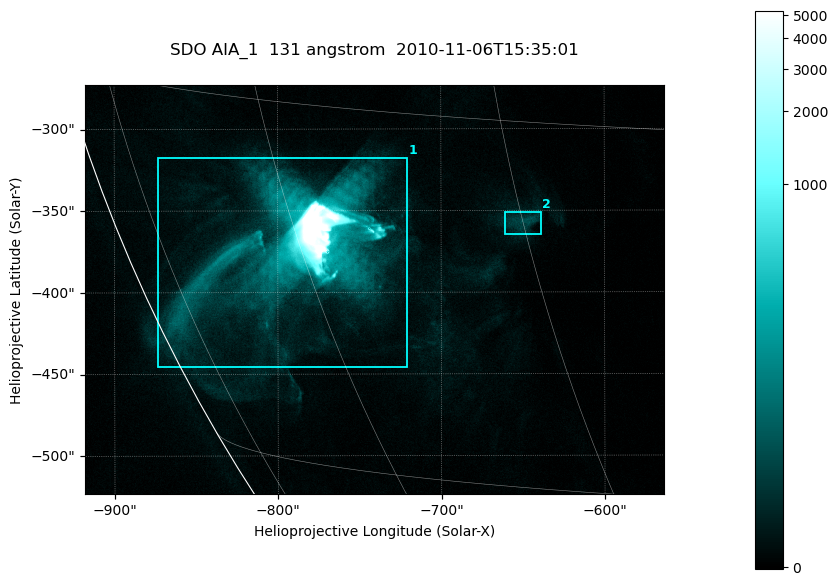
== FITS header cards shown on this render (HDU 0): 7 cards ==
TELESCOP= 'SDO     '           /
INSTRUME= 'AIA_1   '           /
WAVELNTH=                  131 /
WAVEUNIT= 'angstrom'           /
DATE-OBS= '2010-11-06T15:35:01.23' /
CTYPE1  = 'HPLN-TAN'           /
CTYPE2  = 'HPLT-TAN'           /

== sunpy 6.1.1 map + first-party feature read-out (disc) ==
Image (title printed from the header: SDO AIA_1  131 angstrom  2010-11-06T15:35:01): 590 x 417 px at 0.601 arcsec/px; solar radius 968 arcsec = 1612 px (partial field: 2.7% of the solar disc is inside the frame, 89% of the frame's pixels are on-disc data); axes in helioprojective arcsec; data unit not stated in the header (colour bar unlabelled)
Pointing: header CRPIX1/2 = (2045.07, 2040.72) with CRVAL1/2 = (0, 0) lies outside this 590 x 417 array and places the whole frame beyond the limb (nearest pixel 1.35 R_sun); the SolarSoft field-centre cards XCEN/YCEN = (-740.6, -398.3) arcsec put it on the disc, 766 arcsec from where CRPIX/CRVAL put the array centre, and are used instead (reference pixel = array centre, CRVAL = XCEN/YCEN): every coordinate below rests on XCEN/YCEN
Orientation: roll -0.139 deg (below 1 deg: not rotated)
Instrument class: DISC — disc imager (sunpy class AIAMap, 131 A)
Bright regions (active regions / flare kernels): reference = the on-disc median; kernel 5 px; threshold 5 sigma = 31.7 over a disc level ~6.12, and >= 1.15x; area >= 246 px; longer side >= 5 px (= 3 arcsec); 2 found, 2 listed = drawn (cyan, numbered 1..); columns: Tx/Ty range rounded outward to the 2 arcsec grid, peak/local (2 s.f.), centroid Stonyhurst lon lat
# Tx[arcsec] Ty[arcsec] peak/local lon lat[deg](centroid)
1 -874..-720 -446..-316 2544 -61 -21
2 -662..-638 -366..-350 12 -45 -19
Off-limb structures (1.02-1.3 R_sun): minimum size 123 px: none found